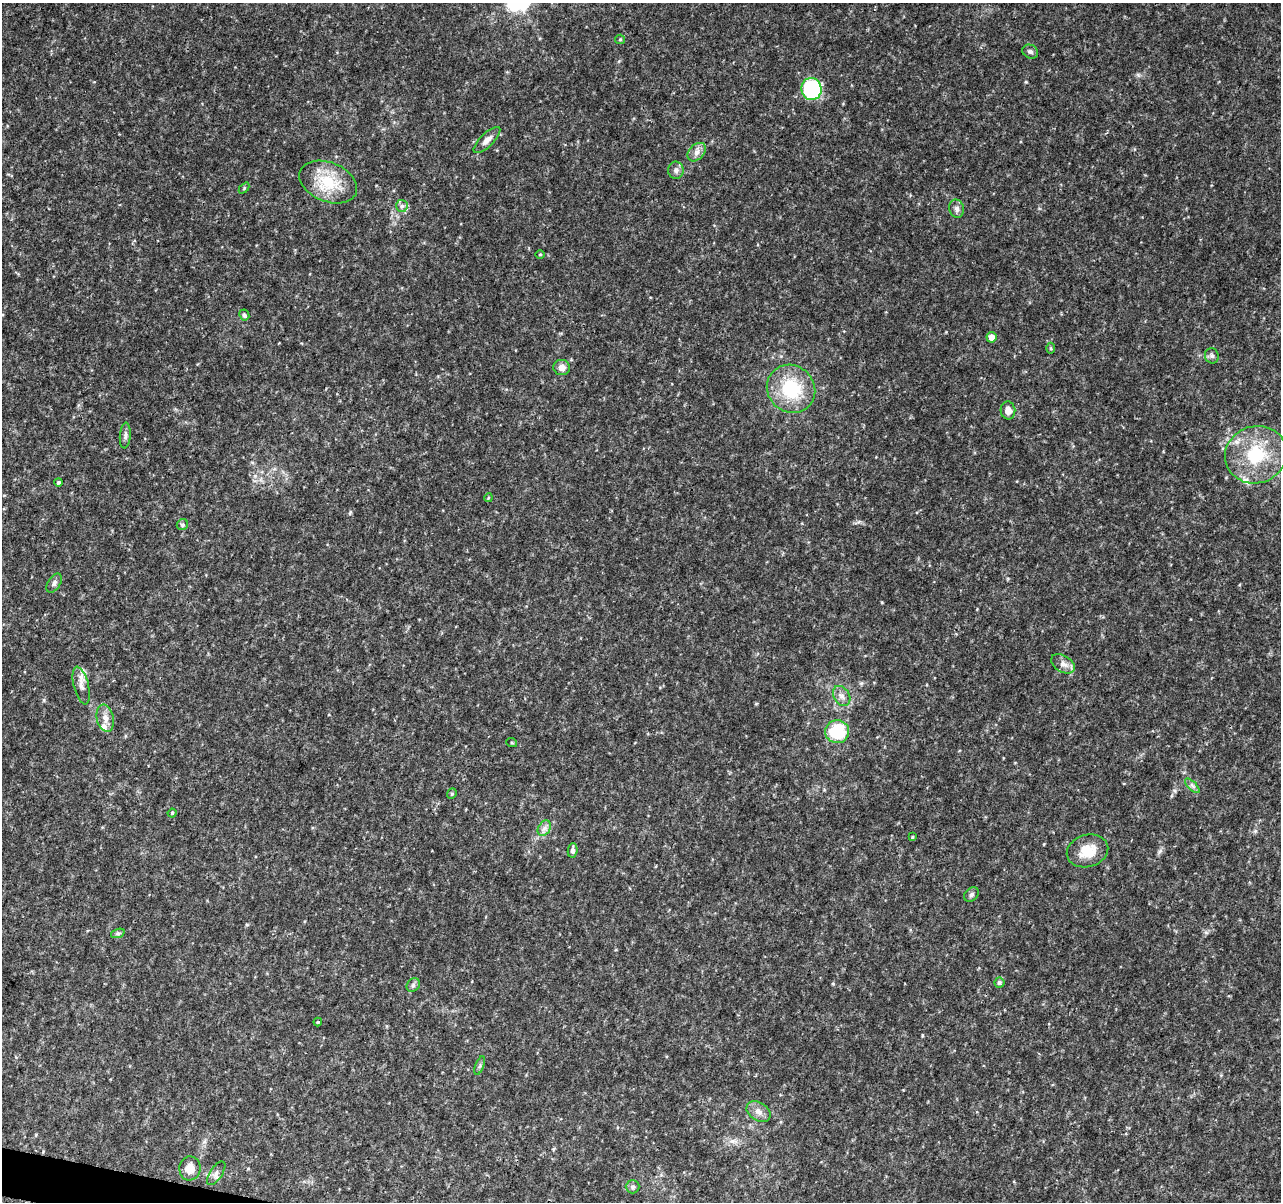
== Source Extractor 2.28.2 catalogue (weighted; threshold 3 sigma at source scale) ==
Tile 7 of 4 x 4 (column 3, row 2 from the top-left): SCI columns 2565-3843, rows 2633-3832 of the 5138 x 5323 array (HDU 1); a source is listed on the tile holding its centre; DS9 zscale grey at full resolution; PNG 1283 x 1204 px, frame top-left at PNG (2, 3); each listed source drawn as its Kron ellipse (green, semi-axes under 4 px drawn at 4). Shown black and unused: <1% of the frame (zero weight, under 3 of 4 exposures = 1% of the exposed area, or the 3 px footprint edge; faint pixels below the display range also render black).
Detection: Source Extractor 2.28.2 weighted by HDU 2 'WHT'; one run over the whole footprint, this tile lists its part. Background 0.0536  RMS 0.0045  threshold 0.0204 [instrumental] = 3 sigma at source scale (4.5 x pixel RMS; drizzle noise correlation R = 1.50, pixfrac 1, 0.0396/0.0396 arcsec/px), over >= 5 px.
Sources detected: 49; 2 inside a brighter listed object's ellipse — not listed separately; the other 47 listed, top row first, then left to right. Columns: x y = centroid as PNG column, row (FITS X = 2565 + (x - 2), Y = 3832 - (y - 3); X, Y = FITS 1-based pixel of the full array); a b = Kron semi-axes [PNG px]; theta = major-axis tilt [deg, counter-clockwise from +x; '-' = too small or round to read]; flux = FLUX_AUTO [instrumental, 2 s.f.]
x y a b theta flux
620 39 5 4 - 0.54
1030 52 8 6 -27 1.2
811 89 11 10 - 42
487 140 17 6 44 2.6
697 152 11 7 46 2.4
676 170 8 7 - 1.9
328 182 30 19 -22 17
244 188 6 4 47 0.55
402 206 6 5 - 1.1
957 209 9 7 -78 1.7
540 254 4 3 - 0.34
244 315 5 5 - 1.1
991 337 5 5 - 3.8
1051 348 5 3 - 0.54
1212 356 8 7 - 1.2
562 368 8 7 - 2.8
791 389 25 23 -45 25
1008 410 9 7 -87 3.1
125 436 13 5 85 1.5
1256 455 31 28 19 27
59 482 4 4 - 0.67
488 498 4 3 - 0.44
182 525 6 5 - 0.93
54 583 10 6 58 1.6
1063 664 13 8 -32 3
81 686 19 7 -76 3.5
842 696 11 8 -58 2.5
105 718 14 8 -77 3.5
837 732 12 11 - 21
512 743 5 3 - 0.51
1192 786 9 3 -45 1.1
452 794 5 4 - 0.72
172 813 4 4 - 0.57
544 828 8 6 59 1.8
912 837 4 3 - 0.45
573 850 7 5 85 1.6
1088 851 21 16 17 10
971 894 8 6 46 1.1
118 933 7 4 18 0.85
999 982 5 5 - 1.2
413 985 7 6 - 1.2
318 1022 4 4 - 0.46
480 1066 10 3 69 0.8
759 1111 13 9 -33 3.3
190 1168 12 10 83 4.6
216 1173 13 6 56 1.9
633 1187 7 6 - 1.1
Unlisted compact peaks at least as high as the median listed source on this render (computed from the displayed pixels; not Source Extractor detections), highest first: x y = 1026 82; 1160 851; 833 984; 1138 75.